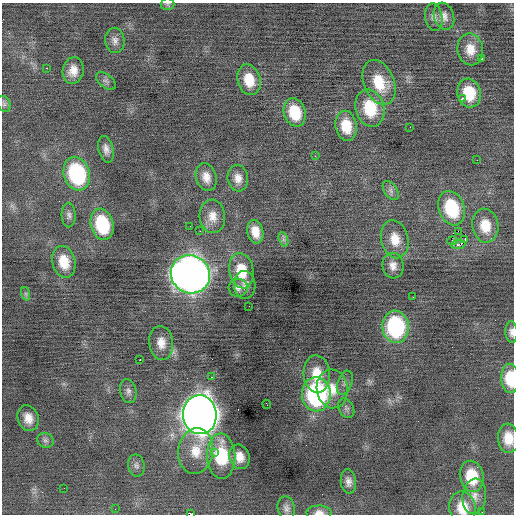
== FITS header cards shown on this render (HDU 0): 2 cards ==
NAXIS1  =                  512 / Axis length
NAXIS2  =                  512 / Axis length

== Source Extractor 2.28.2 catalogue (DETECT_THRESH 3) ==
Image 512 x 512 px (HDU 0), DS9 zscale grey, 1 PNG px = 1 image px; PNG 516 x 516 px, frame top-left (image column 1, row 512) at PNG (2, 3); each listed source drawn as its Kron ellipse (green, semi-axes under 4 px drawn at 4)
Background -0.151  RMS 0.84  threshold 2.53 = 3 sigma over >= 5 px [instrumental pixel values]
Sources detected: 80; all 80 listed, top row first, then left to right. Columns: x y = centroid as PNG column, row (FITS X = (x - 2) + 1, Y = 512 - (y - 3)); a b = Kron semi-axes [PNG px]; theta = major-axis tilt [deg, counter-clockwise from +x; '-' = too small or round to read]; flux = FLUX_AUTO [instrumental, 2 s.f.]
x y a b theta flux
168 4 7 6 - 120
444 16 14 10 -72 390
434 17 14 8 -81 310
115 40 13 9 -83 330
470 49 16 13 -80 830
481 59 3 2 - 150
47 68 3 2 - 320
73 71 13 10 80 640
249 80 16 11 -73 1200
106 81 11 6 -39 170
379 82 23 15 -67 1700
469 93 14 11 -77 1800
462 98 3 2 - 230
4 104 8 6 -63 160
370 108 19 14 -75 2200
295 112 14 10 -72 1700
346 126 15 10 -81 1300
410 127 2 2 - 46
106 149 13 7 -77 340
315 156 3 3 - 46
477 160 2 2 - 58
77 174 17 13 -73 5900
206 177 14 10 -73 570
238 178 13 10 -81 500
391 191 10 6 -54 210
451 208 17 13 -70 2900
69 215 12 7 -89 210
212 216 17 13 -86 720
102 224 16 11 -75 3100
190 226 2 2 - 49
485 226 17 13 -82 1200
200 231 3 2 - 92
458 231 2 2 - 400
255 232 12 8 -78 780
283 239 7 4 -72 150
395 239 19 13 -77 1000
465 239 3 2 - 67
452 241 5 3 - 49
458 245 7 4 3 790
64 262 16 11 -76 1200
393 266 13 10 -83 440
241 271 18 12 -79 1500
191 274 20 19 - 58000
245 285 14 10 -87 410
238 288 9 9 - 240
26 294 7 4 -71 110
413 297 2 2 - 42
249 306 2 2 - 99
396 327 16 13 -84 6400
511 332 11 6 -88 230
161 343 17 12 -83 700
140 360 2 2 - 66
317 374 19 13 -86 1300
211 377 2 2 - 180
510 378 14 8 -88 1700
345 383 12 7 70 240
332 389 19 15 -82 1100
128 391 12 8 -78 260
316 394 17 14 -89 9600
267 404 4 2 - 150
346 408 10 7 -63 200
200 415 19 17 -85 83000
28 418 13 10 -71 630
508 438 15 10 -86 960
45 440 8 7 - 200
196 451 23 17 82 1400
214 452 3 3 - 210
221 456 23 14 -88 3200
239 457 12 10 -69 680
136 465 11 8 -78 220
472 476 16 11 -78 1900
348 482 12 7 -84 330
64 488 2 2 - 30
474 496 18 11 84 600
286 508 12 8 -77 280
462 508 16 13 -79 1200
115 509 2 2 - 70
482 512 2 2 - 85
319 513 13 7 -1 360
191 514 2 2 - 1100
At the frame edge (FLAGS 8, measured only in part): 7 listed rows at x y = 168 4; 511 332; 510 378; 508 438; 462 508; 319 513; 191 514